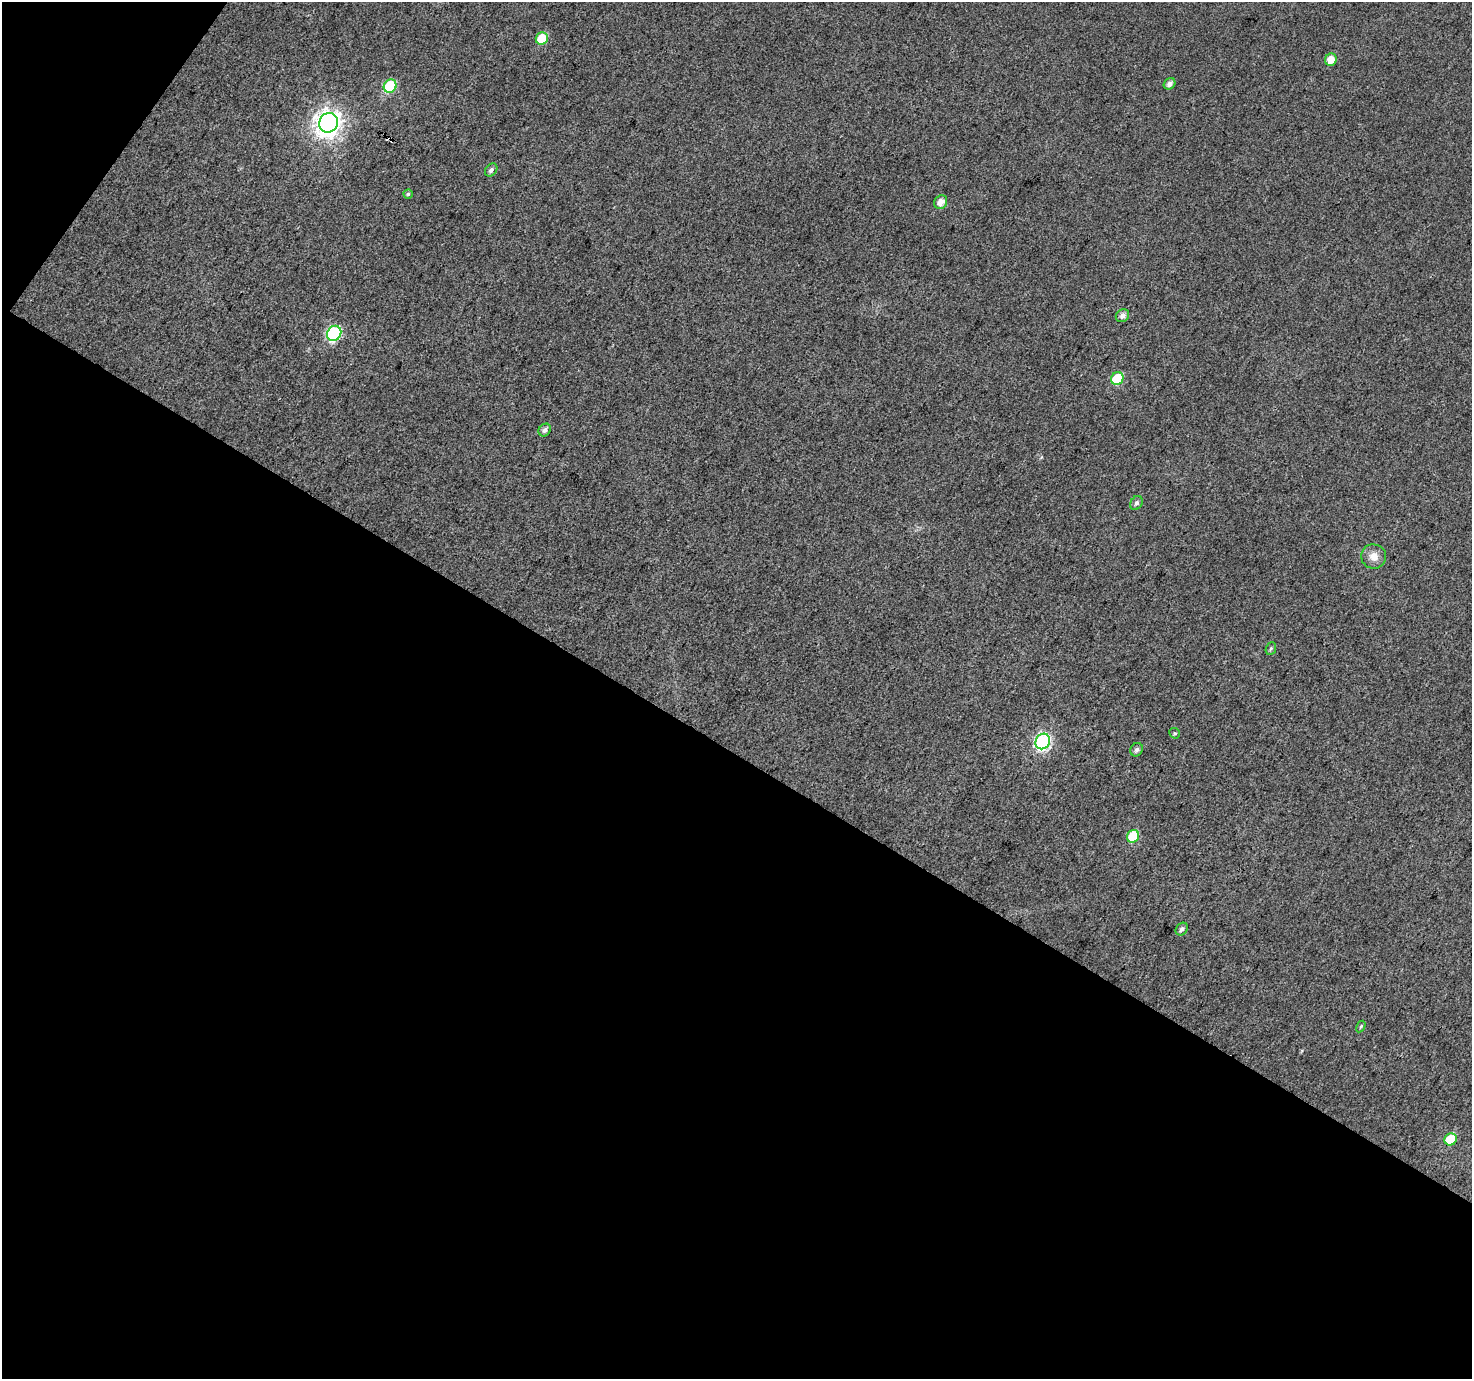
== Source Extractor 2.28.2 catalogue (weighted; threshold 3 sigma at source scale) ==
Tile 3 of 2 x 2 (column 1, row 2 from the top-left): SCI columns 2-1471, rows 118-1494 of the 2941 x 2969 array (HDU 1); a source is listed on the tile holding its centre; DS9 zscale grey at full resolution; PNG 1474 x 1381 px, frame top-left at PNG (2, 2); each listed source drawn as its Kron ellipse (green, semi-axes under 4 px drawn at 4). Shown black and unused: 47% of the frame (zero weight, under 3 of 4 exposures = <1% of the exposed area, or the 3 px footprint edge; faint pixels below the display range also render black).
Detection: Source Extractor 2.28.2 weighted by HDU 2 'WHT'; one run over the whole footprint, this tile lists its part. Background 0.0273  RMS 0.011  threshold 0.0513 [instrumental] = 3 sigma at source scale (4.5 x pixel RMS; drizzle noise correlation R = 1.50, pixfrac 1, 0.0396/0.0396 arcsec/px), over >= 5 px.
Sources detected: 24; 2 cosmic-ray / hot-pixel residue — neither listed nor drawn; the other 22 listed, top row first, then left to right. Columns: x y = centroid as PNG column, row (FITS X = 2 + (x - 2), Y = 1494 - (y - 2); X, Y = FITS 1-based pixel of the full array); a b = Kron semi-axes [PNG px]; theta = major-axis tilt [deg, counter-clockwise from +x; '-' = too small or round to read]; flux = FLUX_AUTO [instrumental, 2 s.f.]
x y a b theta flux
542 38 6 6 - 31
1331 60 6 5 - 11
1170 84 6 5 - 4.9
390 86 7 6 - 64
328 123 10 9 - 930
491 170 7 5 48 3.4
408 194 4 4 - 1.6
941 202 7 6 - 9.8
1122 316 7 6 - 5.2
334 333 8 6 50 140
1117 379 7 6 - 46
545 430 7 5 47 4.3
1136 503 7 5 58 3.1
1374 556 12 12 - 11
1271 649 6 5 - 2.1
1175 733 6 5 - 1.7
1043 741 8 7 - 180
1137 750 7 6 - 3.5
1133 836 6 6 - 37
1182 929 7 5 49 3.4
1361 1026 6 3 60 1.4
1450 1139 6 6 - 31